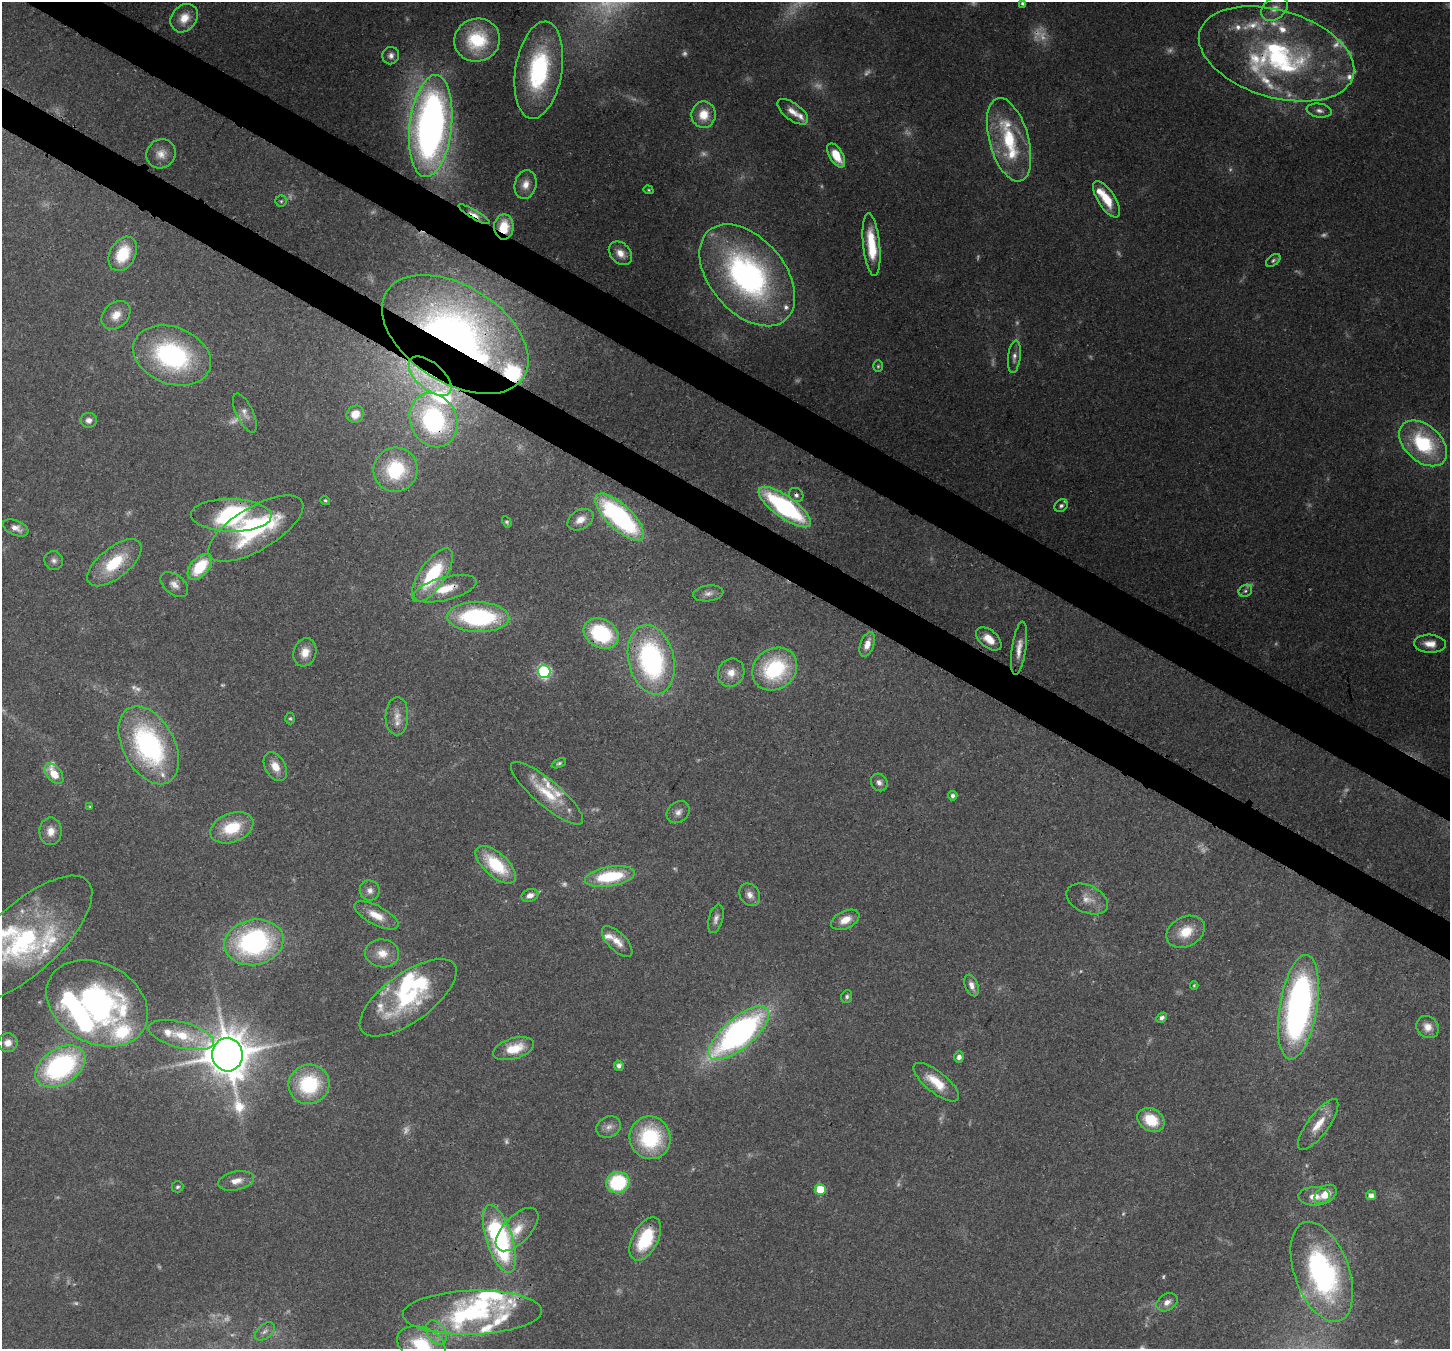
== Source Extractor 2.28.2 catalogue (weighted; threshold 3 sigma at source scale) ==
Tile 11 of 4 x 4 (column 3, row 3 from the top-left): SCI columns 2973-4420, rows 1710-3056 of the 5939 x 6045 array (HDU 1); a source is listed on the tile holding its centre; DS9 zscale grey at full resolution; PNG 1452 x 1351 px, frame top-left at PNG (2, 2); each listed source drawn as its Kron ellipse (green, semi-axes under 4 px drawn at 4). Shown black and unused: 6% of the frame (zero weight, under 3 of 4 exposures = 8% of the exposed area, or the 3 px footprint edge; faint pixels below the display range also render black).
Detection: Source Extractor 2.28.2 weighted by HDU 2 'WHT'; one run over the whole footprint, this tile lists its part. Background 0.0922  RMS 0.0037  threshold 0.0165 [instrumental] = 3 sigma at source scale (4.5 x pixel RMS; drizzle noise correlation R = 1.50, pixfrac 1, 0.0396/0.0396 arcsec/px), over >= 5 px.
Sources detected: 212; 46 too faint to see at this stretch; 2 inside a brighter object's white glare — neither listed nor drawn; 33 inside a brighter listed object's ellipse — not listed separately; the other 131 listed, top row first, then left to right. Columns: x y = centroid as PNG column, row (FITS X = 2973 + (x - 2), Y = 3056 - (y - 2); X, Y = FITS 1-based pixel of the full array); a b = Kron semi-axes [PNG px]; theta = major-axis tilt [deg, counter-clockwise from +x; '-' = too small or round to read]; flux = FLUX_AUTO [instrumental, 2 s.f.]
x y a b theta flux
1022 3 4 4 - 0.76
1275 8 15 10 39 3.7
184 18 15 12 51 5.8
477 40 23 21 16 25
1277 54 80 43 -17 87
391 56 9 8 - 2
539 70 49 23 81 49
1319 111 13 7 -9 1.9
793 112 18 8 -37 3.7
704 115 13 12 - 8
431 126 51 21 84 220
1009 140 43 19 -74 26
161 154 15 14 - 4.3
836 155 13 7 -59 9.5
525 185 15 11 75 4.1
648 190 5 4 - 0.5
1107 199 21 8 -58 9.2
281 201 5 5 - 0.63
474 214 18 4 -31 3.4
504 227 12 9 90 8.3
871 244 31 8 -84 14
620 253 13 10 -46 3.9
123 254 18 12 62 13
1273 260 8 5 38 0.9
747 275 59 37 -49 120
116 315 16 12 44 5.3
455 334 81 48 -32 240
172 356 40 28 -22 62
1014 357 16 6 84 2.1
878 366 6 5 - 0.63
430 376 26 13 -41 13
245 413 21 8 -64 2.8
355 414 9 8 - 4.8
89 420 8 7 - 2
433 420 28 23 -67 60
1423 443 27 18 -42 34
395 470 22 22 - 28
796 495 7 6 - 1.4
325 500 5 4 - 0.59
1061 506 7 6 - 1
785 507 31 11 -36 63
231 515 40 16 -1 66
620 517 31 12 -43 70
580 520 14 9 31 3.9
507 522 6 4 -60 0.65
16 528 13 7 -22 2.9
256 529 54 21 31 41
54 561 9 9 - 1.7
114 563 32 15 39 19
200 567 15 9 48 17
432 575 31 13 56 29
174 584 16 10 -39 3.1
445 589 32 11 14 10
1245 591 7 5 32 0.9
708 593 15 8 8 2.3
478 617 31 15 -2 52
601 633 18 14 -29 34
989 639 15 8 -39 5.5
867 644 13 6 70 3.8
1430 644 16 9 -4 4.3
1019 648 27 7 82 4.3
305 652 14 11 72 5.1
651 660 35 23 -77 75
775 669 24 20 37 37
544 672 6 6 - 60
731 673 14 13 - 5.2
397 716 19 11 89 4.7
290 719 6 5 - 0.65
149 745 42 25 -62 75
559 763 8 4 25 0.77
275 767 15 10 -60 5.1
54 774 12 7 -51 7.6
879 782 9 8 - 1.9
547 793 46 12 -40 14
953 796 4 4 - 1.3
90 807 3 3 - 0.4
678 812 12 10 37 2.6
232 828 22 14 21 16
51 831 14 11 90 4.3
496 865 25 12 -41 21
610 876 25 10 9 25
370 890 10 10 - 2.4
530 895 8 6 22 2.7
750 895 12 9 -56 2.7
1087 899 22 13 -24 5.1
376 915 24 9 -27 6.8
716 919 15 7 74 2.1
845 920 15 8 25 5.2
1186 932 20 14 27 9.7
25 939 85 34 43 59
617 941 20 9 -45 4.4
254 942 30 22 11 74
382 953 17 14 -6 5.7
972 985 11 6 -67 2.5
1194 985 4 3 - 0.44
847 997 7 5 71 0.95
408 998 57 24 36 40
97 1003 53 40 -28 100
1298 1007 53 18 81 160
1162 1018 5 4 - 1.4
1428 1027 12 10 -44 4
739 1033 37 15 40 140
181 1035 34 13 -15 12
8 1043 10 9 - 3.4
514 1049 21 10 16 11
227 1055 17 15 -84 1600
959 1057 6 5 - 1.7
60 1066 27 18 32 70
619 1066 5 5 - 1.8
936 1082 28 10 -39 10
309 1084 21 19 30 30
1151 1120 14 11 -30 12
1318 1124 31 10 53 7.3
609 1127 13 10 27 2.7
650 1138 21 20 - 34
236 1181 18 9 11 4.3
618 1182 12 10 18 31
177 1187 6 5 - 0.74
820 1189 5 5 - 11
1325 1194 12 8 35 5.6
1371 1195 5 5 - 2.4
1314 1196 16 9 0 4.1
517 1229 27 13 46 7.9
499 1239 35 13 -72 77
645 1239 23 12 62 23
1322 1272 52 27 -70 89
1167 1302 11 8 31 2.9
472 1313 69 22 1 41
265 1331 11 7 39 1.8
436 1332 13 9 -58 3.5
421 1344 25 17 -22 21
Overlapping masked pixels (flux is a lower limit): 12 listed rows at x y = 1277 54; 474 214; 504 227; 747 275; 455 334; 430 376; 433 420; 796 495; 785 507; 114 563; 445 589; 601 633
Isophote crosses this tile's border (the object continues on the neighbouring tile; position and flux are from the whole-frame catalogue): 2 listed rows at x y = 25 939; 421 1344